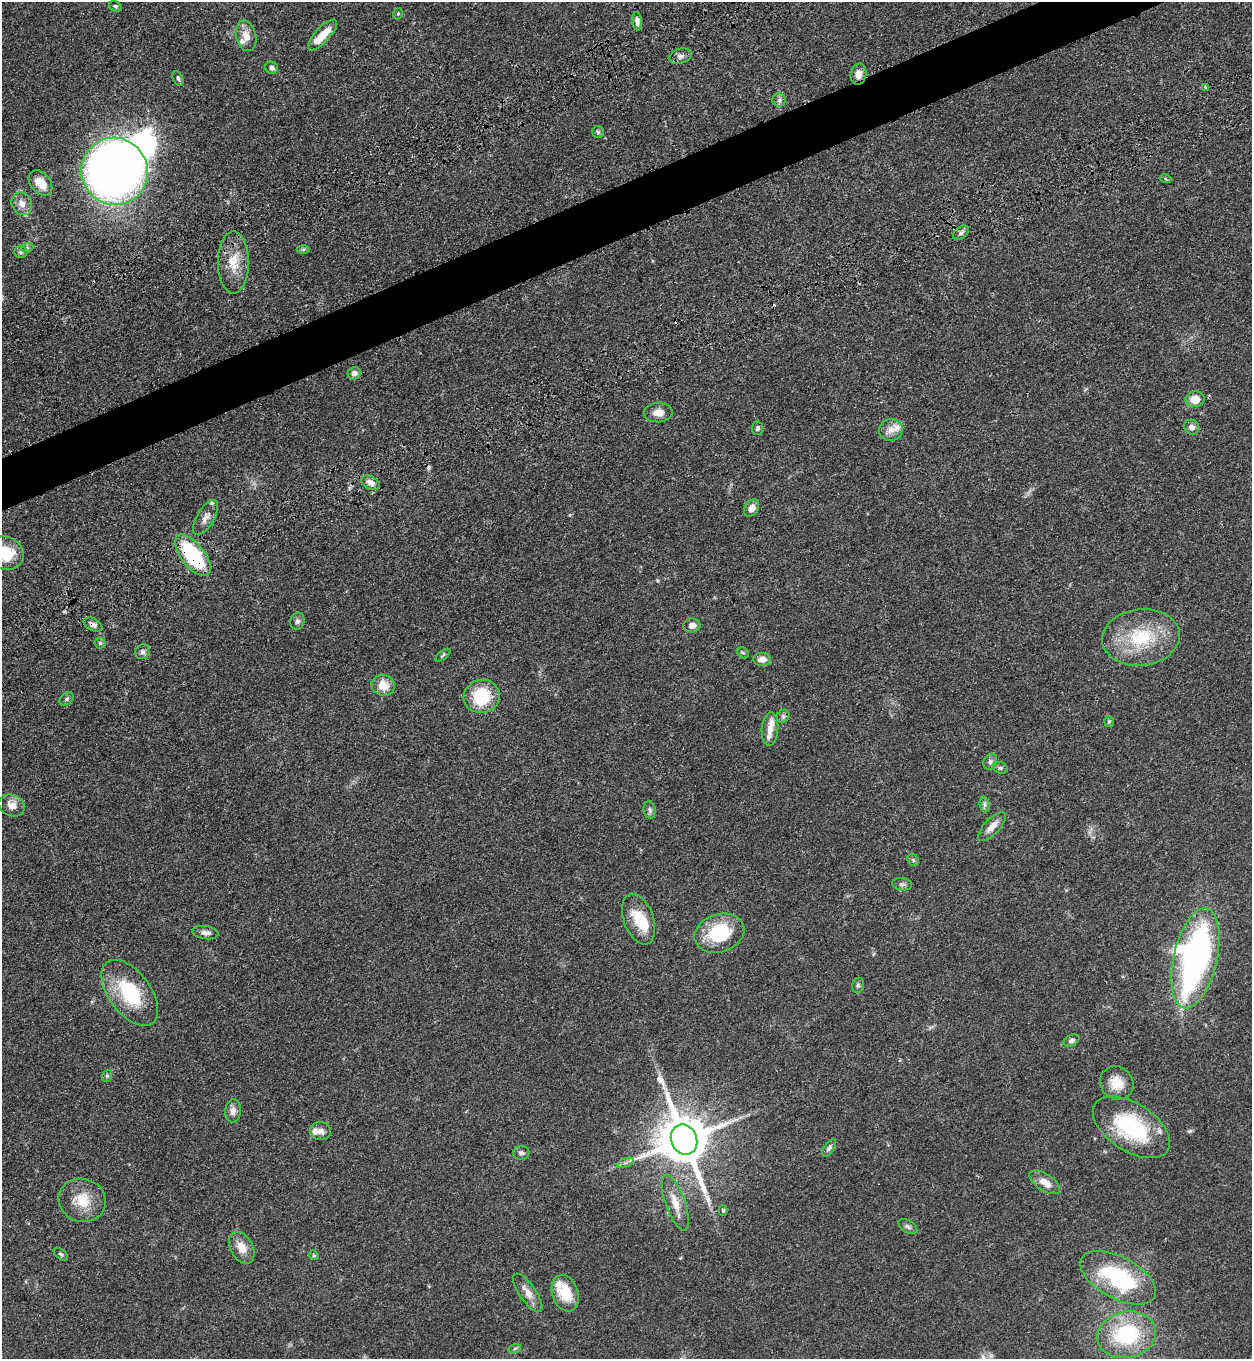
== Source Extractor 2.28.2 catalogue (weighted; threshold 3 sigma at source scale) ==
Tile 10 of 4 x 4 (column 2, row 3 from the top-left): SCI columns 1709-2958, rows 1544-2900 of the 5704 x 5798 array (HDU 1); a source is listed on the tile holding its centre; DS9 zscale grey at full resolution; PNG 1254 x 1361 px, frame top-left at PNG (2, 2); each listed source drawn as its Kron ellipse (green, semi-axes under 4 px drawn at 4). Shown black and unused: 4% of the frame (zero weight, under 3 of 4 exposures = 11% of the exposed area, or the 3 px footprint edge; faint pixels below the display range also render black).
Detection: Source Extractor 2.28.2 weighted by HDU 2 'WHT'; one run over the whole footprint, this tile lists its part. Background 0.0514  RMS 0.0041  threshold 0.0187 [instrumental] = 3 sigma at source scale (4.5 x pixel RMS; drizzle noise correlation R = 1.50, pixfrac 1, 0.05/0.05 arcsec/px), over >= 5 px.
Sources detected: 96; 1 inside a brighter object's white glare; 2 cosmic-ray / hot-pixel residue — neither listed nor drawn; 9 inside a brighter listed object's ellipse — not listed separately; the other 84 listed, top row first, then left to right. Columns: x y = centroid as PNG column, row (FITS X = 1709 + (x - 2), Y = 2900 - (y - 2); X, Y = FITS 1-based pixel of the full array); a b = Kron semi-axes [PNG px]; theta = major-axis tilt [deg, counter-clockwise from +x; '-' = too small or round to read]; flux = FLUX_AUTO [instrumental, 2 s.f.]
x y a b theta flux
115 6 6 5 - 0.66
398 14 6 4 70 0.58
637 21 9 5 -85 1.5
323 35 20 7 47 7.5
246 36 15 10 -76 4.2
680 56 11 7 16 2
272 68 6 6 - 1.2
858 74 10 8 79 3.2
178 78 8 5 -63 0.78
1206 87 4 4 - 0.49
779 100 6 6 - 1.2
598 132 6 5 - 0.74
114 171 34 33 - 360
1166 179 5 3 - 0.47
40 183 14 9 -50 5.9
22 204 12 10 -64 3.5
961 233 9 5 38 1.3
27 248 6 4 19 0.63
303 249 6 4 1 0.57
21 252 7 6 - 0.92
233 262 31 15 -90 9.1
354 373 7 6 - 2.2
1195 399 9 7 10 5.9
658 413 14 9 2 3.6
1192 427 8 7 - 1.8
757 428 7 5 84 1.1
891 430 12 11 - 3.3
371 483 10 6 -29 2.4
752 508 9 7 57 3.1
206 518 20 8 60 3
5 553 20 16 -18 16
193 555 25 11 -52 38
297 621 8 7 - 1.3
93 625 10 6 -27 2
692 625 8 7 - 2.3
1141 637 39 28 6 26
100 643 5 5 - 0.6
143 652 8 7 - 1.3
743 653 6 5 - 0.7
443 655 9 4 36 0.81
762 659 9 6 3 3.2
383 685 12 10 -21 5.9
482 696 18 16 9 19
67 699 8 5 41 0.86
783 716 7 6 - 0.88
1109 721 5 5 - 0.6
770 729 17 8 86 3.6
990 762 8 6 60 1.3
1000 768 7 5 -20 0.82
12 805 13 10 -22 3.5
985 805 8 5 -85 0.99
650 810 9 6 -81 1
992 826 19 7 46 3.6
913 860 6 5 - 0.69
902 884 10 6 -9 1.1
639 919 26 15 -70 11
205 933 13 6 -8 1.9
719 933 25 19 18 21
1195 958 51 21 77 150
858 985 8 6 75 0.91
130 993 38 21 -53 25
1071 1040 8 5 27 1.1
107 1076 6 5 - 0.66
1117 1083 17 16 - 7
233 1111 11 8 84 2.3
1131 1127 43 24 -33 37
321 1131 10 9 - 2.1
684 1140 15 13 -68 2100
829 1148 10 5 57 1.1
521 1153 8 7 - 1.3
625 1163 9 4 19 1
1045 1182 17 8 -33 4.6
82 1200 24 21 -18 10
675 1203 29 10 -70 6.2
723 1210 5 4 - 0.58
908 1227 10 6 -32 1.2
242 1248 17 11 -62 5.3
61 1254 8 4 -37 0.75
314 1255 5 4 - 0.51
1118 1278 41 21 -28 43
528 1293 23 8 -55 4.2
565 1293 19 12 -71 10
1127 1335 29 23 12 33
515 1348 6 4 20 0.62
Overlapping masked pixels (flux is a lower limit): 5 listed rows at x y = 680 56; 858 74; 193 555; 93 625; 684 1140
Isophote crosses this tile's border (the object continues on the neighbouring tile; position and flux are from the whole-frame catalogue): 1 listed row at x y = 5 553